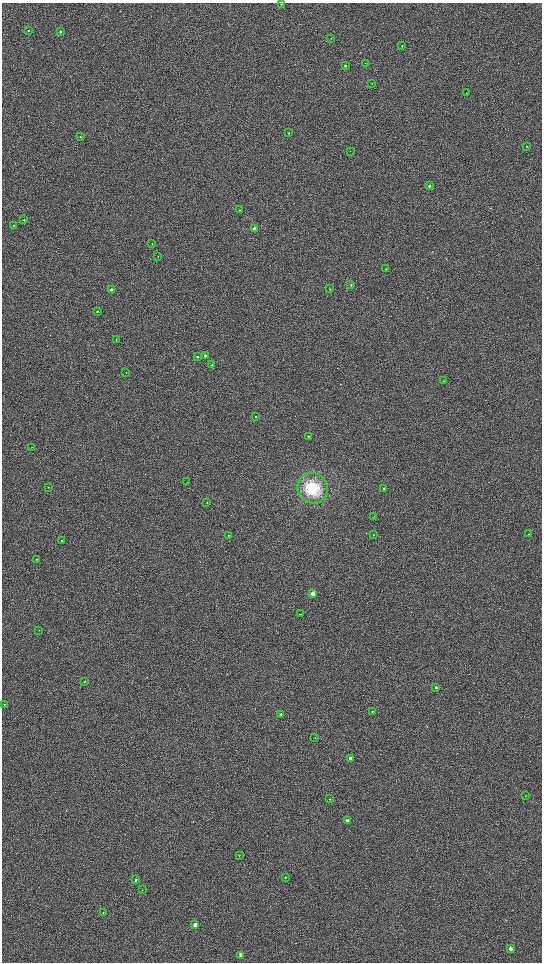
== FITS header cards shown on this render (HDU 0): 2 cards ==
NAXIS1  =                 1080 / length of data axis 1
NAXIS2  =                 1920 / length of data axis 2

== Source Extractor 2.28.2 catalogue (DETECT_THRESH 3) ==
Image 1080 x 1920 px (HDU 0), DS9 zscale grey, zoomed out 1/2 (1 PNG px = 2 x 2 image px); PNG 544 x 964 px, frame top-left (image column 1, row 1919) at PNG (2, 3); each listed source drawn as its Kron ellipse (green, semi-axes under 4 px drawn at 4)
Background 651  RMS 70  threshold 209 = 3 sigma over >= 5 px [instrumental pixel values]
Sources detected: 67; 1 cannot appear on this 1/2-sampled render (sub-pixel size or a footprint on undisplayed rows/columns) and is neither listed nor drawn; the other 66 listed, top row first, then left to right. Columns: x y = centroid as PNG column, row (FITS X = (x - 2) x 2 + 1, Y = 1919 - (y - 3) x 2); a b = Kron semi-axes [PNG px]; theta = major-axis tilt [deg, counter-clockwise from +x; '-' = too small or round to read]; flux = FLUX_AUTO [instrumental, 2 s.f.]
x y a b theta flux
281 4 2 2 - 8700
28 30 2 2 - 11000
60 32 2 2 - 19000
331 38 2 2 - 5800
402 46 2 2 - 8500
365 63 2 2 - 3900
345 66 2 2 - 19000
372 84 2 2 - 5300
466 93 3 2 - 4000
289 133 2 2 - 17000
80 137 2 2 - 16000
527 146 2 2 - 6700
350 151 2 1 - 4300
429 186 2 2 - 33000
239 210 2 2 - 7600
24 220 2 2 - 11000
13 225 2 2 - 11000
255 229 3 2 - 220000
152 243 2 2 - 6000
158 256 2 2 - 4500
386 269 2 2 - 8100
351 285 2 2 - 13000
330 289 3 2 - 8000
111 290 2 2 - 38000
97 311 2 2 - 14000
116 339 2 2 - 5800
205 355 2 2 - 34000
198 356 2 2 - 21000
212 365 2 2 - 9900
126 372 2 2 - 3900
443 381 2 2 - 5600
256 417 2 2 - 11000
308 436 2 2 - 10000
31 447 2 1 - 3800
187 482 2 1 - 4500
48 487 2 2 - 11000
313 488 15 15 - 580000
384 489 2 2 - 51000
207 502 2 1 - 5200
374 516 3 1 - 4000
529 534 2 2 - 6500
228 535 2 2 - 9800
373 535 2 2 - 4600
62 540 2 2 - 9400
37 559 2 2 - 6900
313 593 2 2 - 220000
300 614 2 2 - 7200
39 630 3 2 - 4400
84 682 2 2 - 5800
436 687 2 2 - 25000
5 704 2 2 - 6900
372 711 2 2 - 11000
281 714 2 2 - 24000
315 737 2 1 - 3800
350 758 2 2 - 60000
525 796 2 2 - 4000
330 799 2 2 - 6700
347 820 2 2 - 49000
239 856 2 2 - 5100
285 877 2 2 - 9700
136 880 2 2 - 23000
142 890 2 1 - 3800
103 913 2 2 - 6300
195 925 3 2 - 130000
511 949 3 2 - 54000
241 955 3 2 - 82000
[1 sub-pixel or undisplayed-footprint detection neither listed nor drawn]